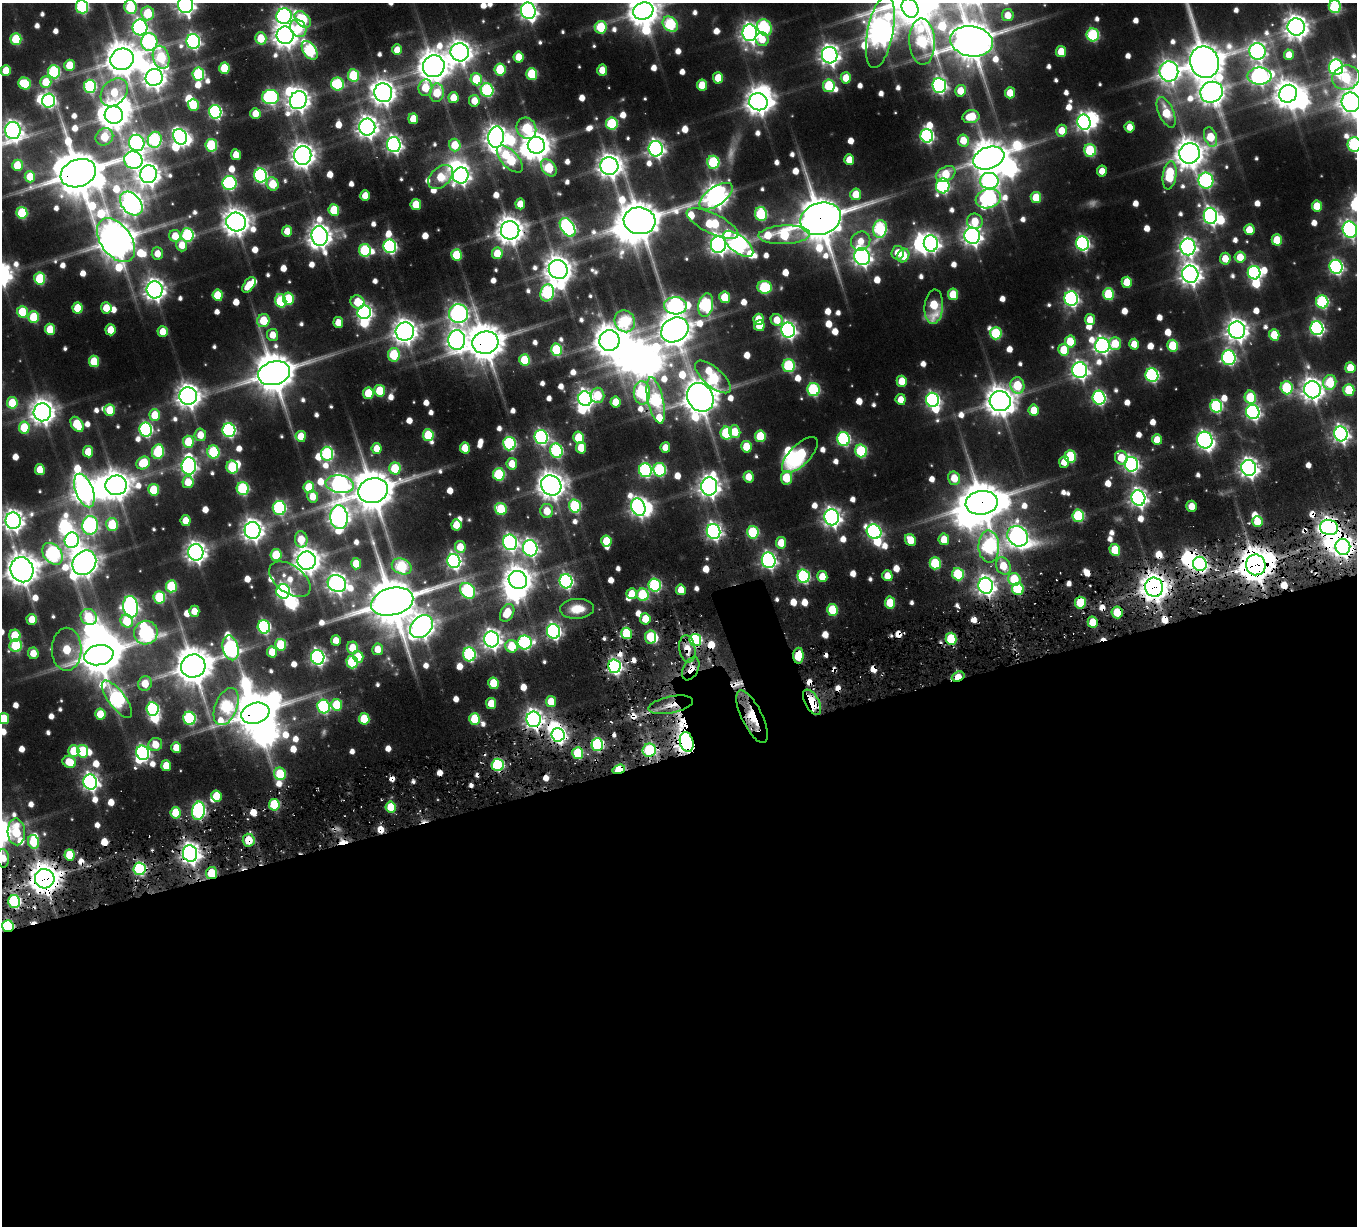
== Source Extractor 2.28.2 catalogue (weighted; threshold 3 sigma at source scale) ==
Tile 15 of 4 x 4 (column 3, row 4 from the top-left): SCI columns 2893-4247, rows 425-1648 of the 5692 x 5697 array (HDU 1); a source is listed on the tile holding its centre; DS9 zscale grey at full resolution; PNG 1359 x 1228 px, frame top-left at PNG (2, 3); each listed source drawn as its Kron ellipse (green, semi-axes under 4 px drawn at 4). Shown black and unused: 40% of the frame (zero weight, under 3 of 6 exposures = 10% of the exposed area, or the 3 px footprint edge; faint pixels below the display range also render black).
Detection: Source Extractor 2.28.2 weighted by HDU 2 'WHT'; one run over the whole footprint, this tile lists its part. Background 0.0841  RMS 0.0094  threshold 0.0386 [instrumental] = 3 sigma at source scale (4.09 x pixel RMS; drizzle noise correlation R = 1.36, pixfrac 0.8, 0.05/0.05 arcsec/px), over >= 5 px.
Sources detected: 900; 12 too faint to see at this stretch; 52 inside a brighter object's white glare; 26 cosmic-ray / hot-pixel residue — neither listed nor drawn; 6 inside a brighter listed object's ellipse — not listed separately; of the other 804, all 500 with FLUX_AUTO >= 14.9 (the completeness limit of this list) listed and drawn (304 fainter detections not listed), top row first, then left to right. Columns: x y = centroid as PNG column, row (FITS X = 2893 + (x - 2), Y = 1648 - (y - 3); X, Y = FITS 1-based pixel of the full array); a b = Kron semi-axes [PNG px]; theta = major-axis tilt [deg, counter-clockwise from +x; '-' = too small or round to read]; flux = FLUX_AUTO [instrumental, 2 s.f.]
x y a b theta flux
185 5 8 7 - 540
82 7 6 6 - 140
131 7 7 6 - 81
1335 7 6 6 - 94
910 8 10 8 -60 640
528 11 8 7 - 510
643 11 10 8 19 1700
148 13 7 6 - 52
1008 15 6 5 - 18
284 16 8 7 - 310
303 19 9 6 -46 79
670 24 8 6 -44 120
140 27 8 7 - 310
601 27 6 6 - 54
764 27 9 7 -59 110
1296 27 8 8 - 1000
298 28 9 7 -54 31
880 32 37 13 79 1400
750 33 8 7 - 580
285 35 9 8 - 1000
1093 35 6 6 - 100
261 38 6 5 - 28
16 39 6 5 - 56
762 39 7 6 - 18
193 41 7 7 - 270
971 41 21 15 -10 4000
149 42 9 8 - 190
922 42 23 13 -88 140
310 50 10 6 -55 140
397 50 5 5 - 17
1061 51 5 5 - 25
1257 51 8 8 - 380
460 52 9 9 - 970
830 55 8 7 - 640
1289 55 5 5 - 17
161 57 12 8 -74 84
519 57 5 5 - 20
122 59 12 10 25 2400
1205 62 16 14 -71 3100
70 65 5 5 - 28
434 66 11 10 - 1900
1336 67 8 7 - 320
224 68 6 5 - 43
500 69 6 5 - 54
602 70 5 5 - 18
6 71 5 5 - 24
1169 71 10 9 - 690
54 72 6 6 - 120
198 74 6 6 - 110
532 74 6 5 - 58
354 75 6 5 - 65
1259 76 12 8 0 400
154 77 9 8 - 880
718 78 5 5 - 25
846 78 5 5 - 25
1346 78 14 12 16 74
476 79 6 5 - 40
46 82 6 5 - 25
25 83 6 5 - 51
337 84 6 6 - 89
702 85 5 5 - 26
939 85 7 7 - 290
90 86 6 6 - 130
829 86 6 6 - 67
425 88 8 7 - 31
487 90 7 6 - 130
961 91 6 5 - 22
114 92 16 11 50 35
1211 92 11 10 - 1100
383 93 9 9 - 970
437 93 9 7 84 33
1010 93 5 5 - 22
1288 94 9 8 - 1300
270 97 8 7 - 210
453 98 5 5 - 18
49 100 7 6 - 200
298 100 9 8 - 830
474 101 6 5 - 17
758 102 9 8 - 1200
1351 102 10 9 - 770
193 105 6 5 - 46
215 112 7 6 - 190
1166 112 16 7 -66 42
255 113 5 5 - 16
114 115 9 9 - 1600
971 117 8 6 10 33
413 119 5 5 - 22
1084 122 8 6 -75 380
612 124 6 6 - 80
367 127 8 8 - 740
1130 127 5 5 - 17
526 128 11 9 -58 61
13 131 8 8 - 550
1062 131 6 5 - 21
927 136 7 6 - 210
104 137 9 8 - 37
180 137 8 6 -63 270
496 137 11 7 82 910
1211 137 10 6 -70 40
155 140 8 7 - 140
963 140 6 5 - 22
137 143 8 7 - 330
211 145 6 5 - 87
394 145 7 6 - 390
455 145 6 5 - 29
536 145 8 8 - 1300
1354 145 7 6 - 140
656 149 8 7 - 430
1090 150 6 6 - 82
1190 153 10 10 - 1700
236 155 5 5 - 19
303 155 9 8 - 1000
989 158 16 11 19 2700
510 159 17 8 -46 77
133 160 9 8 - 260
849 160 5 5 - 17
713 162 6 6 - 97
17 165 6 5 - 30
609 166 9 9 - 930
549 168 10 6 -52 60
1102 171 5 5 - 15
78 173 18 13 22 4900
149 174 9 8 - 880
946 174 10 7 28 33
260 175 7 6 - 200
461 175 8 7 - 470
1170 175 14 7 82 75
30 177 5 5 - 25
441 177 14 9 42 35
989 181 9 8 - 240
1206 181 8 7 - 220
229 183 7 7 - 160
273 184 7 6 - 32
943 186 7 7 - 190
856 194 6 5 - 24
365 196 5 5 - 18
716 196 19 9 35 950
1036 197 5 5 - 32
988 199 13 9 17 290
131 204 13 9 -49 860
520 204 5 5 - 17
416 205 5 5 - 30
1317 206 5 5 - 31
334 210 6 5 - 45
22 213 6 5 - 68
761 214 7 6 - 87
1210 216 8 6 -82 360
821 219 21 15 19 5100
640 221 16 13 -8 3200
975 221 8 7 - 25
236 222 10 9 - 1300
712 223 28 10 -26 76
567 227 10 6 -57 280
880 229 9 6 78 140
1350 229 8 7 - 340
510 230 9 9 - 1300
1249 230 5 5 - 23
287 231 5 5 - 18
187 235 7 6 - 120
784 235 26 9 2 93
175 236 6 5 - 21
320 236 10 8 -78 920
972 236 8 7 - 600
116 240 25 15 -54 2800
1277 240 5 5 - 32
861 241 10 9 - 17
931 243 8 7 - 380
1082 243 7 6 - 240
718 244 8 7 - 540
738 244 18 8 -39 470
182 245 6 5 - 17
390 246 7 6 - 200
1188 247 8 7 - 470
365 250 6 6 - 95
157 253 6 5 - 16
497 253 6 5 - 25
898 253 7 6 - 17
456 255 6 5 - 47
903 256 7 6 - 33
862 257 9 7 -66 510
1240 257 5 5 - 22
1225 259 6 5 - 20
1336 267 7 6 - 240
558 269 10 9 - 1300
1254 273 7 6 - 190
1190 274 8 8 - 770
40 279 6 5 - 66
1127 282 5 5 - 29
249 285 9 5 53 21
765 287 7 6 - 93
155 290 8 8 - 740
547 293 8 6 72 130
953 294 6 5 - 34
1108 294 6 5 - 62
218 295 5 5 - 40
725 297 6 5 - 35
288 299 6 5 - 46
1071 299 7 6 - 270
281 301 7 5 -73 81
358 302 7 6 - 31
1322 302 6 6 - 130
706 305 12 7 78 190
675 306 11 8 -2 330
934 307 17 9 85 50
78 308 5 5 - 32
106 308 5 5 - 22
22 312 6 5 - 41
364 312 7 7 - 320
458 314 9 9 - 450
34 317 6 5 - 51
759 319 5 5 - 21
777 320 6 5 - 17
1090 320 5 5 - 19
263 321 6 6 - 41
625 321 11 10 - 110
338 322 5 5 - 16
759 326 5 5 - 22
1317 328 7 6 - 240
50 329 5 5 - 30
111 330 5 5 - 23
675 330 14 11 32 2000
788 330 7 7 - 370
1237 330 8 8 - 880
163 331 5 5 - 19
405 331 9 9 - 1000
996 333 6 6 - 70
273 335 6 5 - 16
1274 335 5 5 - 32
457 340 10 8 87 610
609 340 10 10 - 1800
1070 341 6 5 - 32
485 343 13 11 15 2900
1115 343 6 6 - 29
1134 344 5 5 - 16
1102 345 8 7 - 390
1173 346 6 5 - 48
556 350 6 5 - 71
1064 350 6 5 - 35
394 355 7 6 - 66
1229 358 7 7 - 210
524 360 6 5 - 39
94 361 5 5 - 39
789 366 6 6 - 97
1350 368 5 5 - 26
1080 370 8 7 - 420
274 373 16 11 16 3700
1152 375 7 6 - 180
713 377 22 9 -41 110
902 381 5 5 - 26
1330 382 7 6 - 44
1017 385 8 7 - 53
1287 388 6 6 - 87
813 390 6 6 - 130
1312 390 8 8 - 850
1349 390 6 5 - 47
380 391 6 5 - 43
368 393 5 5 - 40
642 393 11 8 89 140
597 395 7 7 - 40
188 396 9 9 - 970
700 397 15 12 -58 2600
1250 397 6 5 - 43
1099 398 7 6 - 190
585 399 7 6 - 470
901 399 5 5 - 15
656 400 23 7 -78 180
932 400 7 6 - 260
1000 401 10 10 - 1700
616 402 5 5 - 23
12 403 6 5 - 35
1216 406 6 6 - 130
110 410 6 5 - 33
1034 410 5 5 - 22
42 412 9 8 - 990
1253 412 7 6 - 290
155 415 6 5 - 32
77 424 8 5 -56 49
24 428 6 5 - 44
146 430 7 6 - 190
229 430 7 6 - 190
735 432 6 5 - 24
726 433 6 6 - 82
1341 434 7 6 - 410
200 435 6 6 - 18
428 435 6 5 - 60
301 436 5 5 - 23
760 436 6 5 - 46
541 437 7 6 - 220
579 438 6 5 - 44
844 439 7 6 - 160
1157 440 5 5 - 21
1205 440 8 7 - 360
188 442 6 5 - 42
509 444 7 6 - 150
746 447 6 5 - 28
377 448 5 5 - 17
465 448 5 5 - 26
581 448 6 5 - 27
665 448 5 5 - 15
556 451 7 6 - 150
861 451 6 6 - 91
88 452 5 5 - 24
158 452 7 6 - 82
213 452 6 6 - 83
327 454 7 6 - 120
800 455 23 10 45 87
1070 456 6 5 - 66
1121 458 7 6 - 24
1064 462 6 5 - 17
143 463 7 6 - 42
512 464 6 5 - 20
1131 464 7 6 - 300
189 466 9 7 -87 380
232 467 6 6 - 74
395 468 6 5 - 51
1249 468 8 7 - 580
40 470 5 5 - 23
645 470 7 6 - 180
660 470 7 6 - 120
499 474 6 6 - 83
749 477 5 5 - 16
786 478 7 5 81 43
954 478 7 6 - 22
188 482 6 5 - 24
340 484 14 8 -9 520
116 485 10 10 - 1500
551 485 11 9 -43 1300
709 486 9 8 - 770
309 487 6 5 - 45
243 489 6 6 - 110
84 490 18 8 -69 1000
154 490 6 5 - 43
373 491 15 12 16 3600
313 497 6 5 - 15
1138 498 8 7 - 470
982 503 16 12 9 3700
575 506 6 6 - 110
1192 506 5 5 - 17
638 507 9 6 -70 440
279 508 7 6 - 170
501 509 6 5 - 54
547 511 7 6 - 21
1078 516 6 5 - 90
339 517 12 8 -86 680
832 517 8 7 - 540
13 521 8 7 - 680
186 521 5 5 - 20
1257 522 5 5 - 24
90 525 9 8 - 270
112 525 6 6 - 53
456 525 5 5 - 21
1329 528 9 7 -10 650
253 530 8 8 - 760
713 531 7 6 - 370
753 532 6 6 - 87
874 532 8 6 -43 240
1018 536 11 9 -44 590
301 539 8 6 -83 26
944 539 6 5 - 20
72 540 8 7 - 270
910 540 6 5 - 24
606 541 5 5 - 36
510 542 8 7 - 310
781 543 5 5 - 25
989 546 16 10 -88 170
460 547 6 5 - 22
1343 547 8 7 - 810
530 548 8 7 - 350
1115 550 6 5 - 34
196 552 8 7 - 690
52 554 12 8 -49 210
276 555 6 5 - 49
769 560 8 7 - 310
307 561 9 9 - 1200
454 561 7 6 - 310
84 563 13 11 49 1400
935 563 6 5 - 62
356 564 6 5 - 24
1200 564 7 6 - 280
1256 565 10 10 - 2100
402 566 10 7 -25 94
1003 566 9 7 -64 25
22 570 13 11 -68 1900
958 574 6 5 - 78
804 576 7 6 - 150
887 576 5 5 - 17
822 577 5 5 - 20
290 579 23 13 -36 21
1014 579 6 6 - 45
518 580 9 8 - 1300
566 581 7 6 - 240
337 583 9 8 - 620
655 585 6 6 - 130
171 586 6 5 - 59
986 586 8 7 - 590
1154 587 9 9 - 1300
1018 589 6 6 - 65
681 590 5 5 - 18
283 591 7 6 - 270
468 591 9 6 -50 170
632 594 5 5 - 16
643 595 6 6 - 66
159 597 6 6 - 78
392 602 21 13 14 5900
890 603 6 5 - 32
1080 603 6 5 - 54
131 607 11 7 -81 350
577 609 17 10 4 23
832 610 6 5 - 49
194 611 5 5 - 15
1117 612 6 5 - 25
507 613 9 6 60 31
89 617 9 7 -41 49
32 619 5 5 - 21
645 619 5 5 - 22
127 621 7 6 - 41
1093 622 5 5 - 26
264 627 7 6 - 170
421 627 13 9 46 1000
554 631 7 6 - 300
146 633 12 11 - 230
627 633 6 5 - 70
15 636 6 5 - 43
651 637 6 5 - 44
492 639 8 7 - 580
951 639 6 5 - 56
336 640 5 5 - 15
695 640 6 6 - 130
525 642 7 7 - 170
16 645 6 6 - 83
281 645 6 5 - 57
512 646 6 6 - 34
231 648 12 8 -76 260
353 648 6 5 - 26
67 649 21 14 -90 51
378 649 6 5 - 18
687 649 14 8 -81 16
272 652 5 5 - 23
33 653 6 5 - 16
469 654 7 6 - 140
99 655 15 10 11 3400
798 656 8 5 86 32
318 657 7 6 - 310
358 657 6 5 - 26
352 662 6 5 - 84
193 666 12 11 - 2600
614 666 7 6 - 300
691 669 12 7 63 19
958 677 6 5 - 30
145 683 7 7 - 22
493 683 6 5 - 35
117 699 22 8 -53 260
551 701 5 5 - 22
812 702 14 7 -61 71
491 703 5 5 - 24
337 705 6 5 - 41
671 705 22 8 11 16
323 706 7 6 - 150
226 707 19 11 68 140
152 709 6 6 - 140
255 713 14 10 17 3600
100 714 5 5 - 29
752 717 29 10 -64 33
4 718 5 5 - 28
189 718 7 6 - 120
364 719 6 5 - 41
475 719 6 5 - 52
534 719 8 7 - 580
558 735 7 6 - 360
687 742 10 6 -75 930
155 744 7 6 - 21
597 744 6 6 - 150
176 748 5 5 - 19
649 750 7 6 - 82
74 751 6 5 - 38
83 751 6 5 - 59
143 753 7 6 - 240
578 753 6 5 - 60
69 762 7 5 -27 25
498 765 6 6 - 140
166 766 5 5 - 20
619 769 6 4 18 43
280 774 6 6 - 50
90 782 7 7 - 410
216 796 5 5 - 23
274 805 6 5 - 65
391 807 5 5 - 32
199 811 9 6 81 240
176 813 6 5 - 33
16 832 13 8 -87 47
249 840 6 6 - 32
34 842 7 5 -79 42
190 854 8 7 - 670
69 855 5 5 - 33
3 858 9 6 -88 15
140 869 6 6 - 150
212 873 6 5 - 37
45 879 10 9 - 1800
14 902 6 6 - 140
8 926 6 5 - 130
Overlapping masked pixels (flux is a lower limit): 45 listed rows (the first 20) at x y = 78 173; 821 219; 510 230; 485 343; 700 397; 656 400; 982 503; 1329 528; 713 531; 1343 547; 1200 564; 1256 565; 1154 587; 1080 603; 1117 612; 627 633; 951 639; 695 640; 687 649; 798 656
Isophote crosses this tile's border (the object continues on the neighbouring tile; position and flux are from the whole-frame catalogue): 18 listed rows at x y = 185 5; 82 7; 131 7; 1335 7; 528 11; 643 11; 880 32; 1205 62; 1346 78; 1351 102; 13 131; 1354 145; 1350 229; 13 521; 22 570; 4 718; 3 858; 8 926